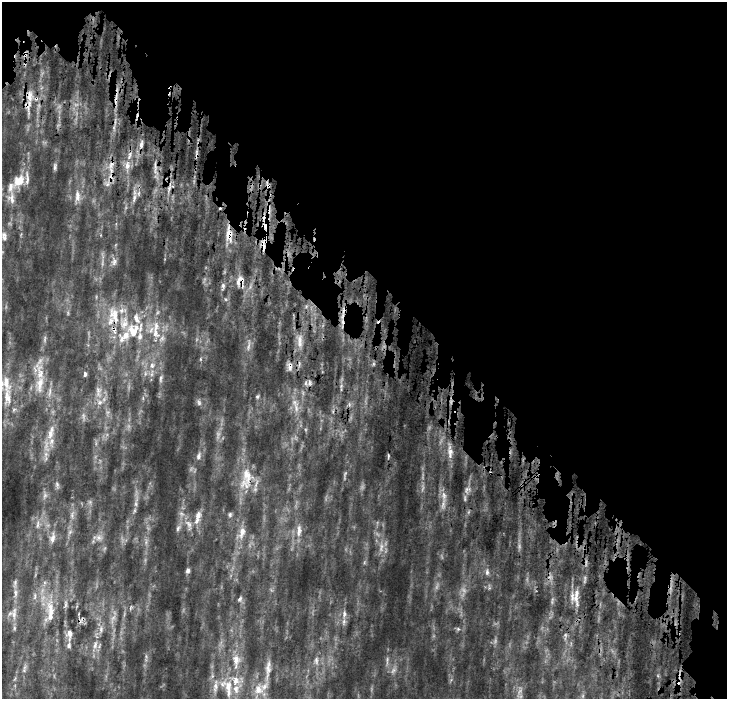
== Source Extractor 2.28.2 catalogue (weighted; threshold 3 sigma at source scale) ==
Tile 2 of 2 x 2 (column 2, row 1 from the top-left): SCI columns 867-1591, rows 849-1545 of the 1696 x 1693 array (HDU 1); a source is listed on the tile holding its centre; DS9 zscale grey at full resolution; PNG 729 x 701 px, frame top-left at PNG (2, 2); no overlay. Shown black and unused: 46% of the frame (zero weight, under 4 of 9 exposures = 19% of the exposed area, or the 3 px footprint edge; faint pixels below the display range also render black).
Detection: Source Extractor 2.28.2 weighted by HDU 2 'WHT'; one run over the whole footprint, this tile lists its part. Background 0.193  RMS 0.039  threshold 0.158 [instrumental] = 3 sigma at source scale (4.09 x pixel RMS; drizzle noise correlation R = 1.36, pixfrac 0.8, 0.0396/0.0396 arcsec/px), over >= 5 px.
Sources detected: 116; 14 too faint to see at this stretch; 5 cosmic-ray / hot-pixel residue — not listed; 22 inside a brighter listed object's ellipse — not listed separately; the other 75 listed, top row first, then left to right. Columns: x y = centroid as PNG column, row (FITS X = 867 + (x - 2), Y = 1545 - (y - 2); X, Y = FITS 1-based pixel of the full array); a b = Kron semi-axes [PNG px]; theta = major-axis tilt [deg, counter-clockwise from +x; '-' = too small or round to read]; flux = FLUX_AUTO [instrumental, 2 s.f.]
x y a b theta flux
29 96 19 9 88 41
141 144 10 5 84 13
111 165 13 6 67 22
127 165 11 7 87 21
55 166 10 5 85 7.9
155 171 11 3 -80 12
19 181 18 12 45 64
268 186 7 6 - 11
77 196 17 8 -88 26
11 198 16 11 -85 31
134 198 11 4 81 12
229 234 21 8 -87 45
4 236 12 8 -81 16
263 244 16 5 86 20
115 262 11 5 81 12
241 279 14 9 -57 27
223 286 6 5 - 7
114 315 29 14 -72 100
134 330 36 21 29 190
300 341 21 5 -87 22
248 346 18 5 80 15
152 365 8 6 90 14
290 367 11 6 89 16
145 373 7 4 -73 7.3
85 374 7 4 89 7.3
161 378 11 5 78 8.9
309 383 9 4 90 7.9
40 384 28 12 79 68
98 392 20 9 -89 35
7 397 31 11 -90 70
257 397 6 5 - 5.2
199 403 8 6 -74 8.5
296 408 14 6 -78 23
51 432 24 9 73 49
450 453 15 7 88 24
199 456 10 6 74 12
247 476 25 13 -84 76
57 484 9 5 -65 8.8
45 496 10 6 73 12
444 496 9 6 -83 16
136 502 18 5 81 18
72 515 13 6 75 16
198 515 14 7 79 22
230 515 6 6 - 6.6
38 524 12 4 89 12
178 528 9 5 71 8.3
299 530 19 6 87 25
70 532 7 6 - 9
241 533 19 9 63 29
99 537 12 8 -17 18
52 538 15 7 79 23
188 571 6 5 - 8.5
487 572 9 6 -84 10
15 593 13 6 90 18
35 596 12 4 90 10
575 597 22 12 87 44
240 599 7 5 46 7.7
66 604 11 4 79 8.5
50 612 35 14 85 94
14 613 20 8 87 33
344 614 9 6 -89 12
101 629 10 6 82 15
458 629 5 5 - 5.6
69 634 15 8 -89 24
95 645 11 6 69 17
316 660 11 6 -84 13
387 660 12 5 90 11
236 661 21 9 88 49
24 668 15 5 72 15
268 670 34 7 84 40
393 670 10 5 49 12
678 684 12 6 80 17
215 686 21 7 81 30
228 686 16 10 -77 49
258 689 17 14 -89 57
Overlapping masked pixels (flux is a lower limit): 9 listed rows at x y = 29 96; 268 186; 229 234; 263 244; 241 279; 114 315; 290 367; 247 476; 678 684